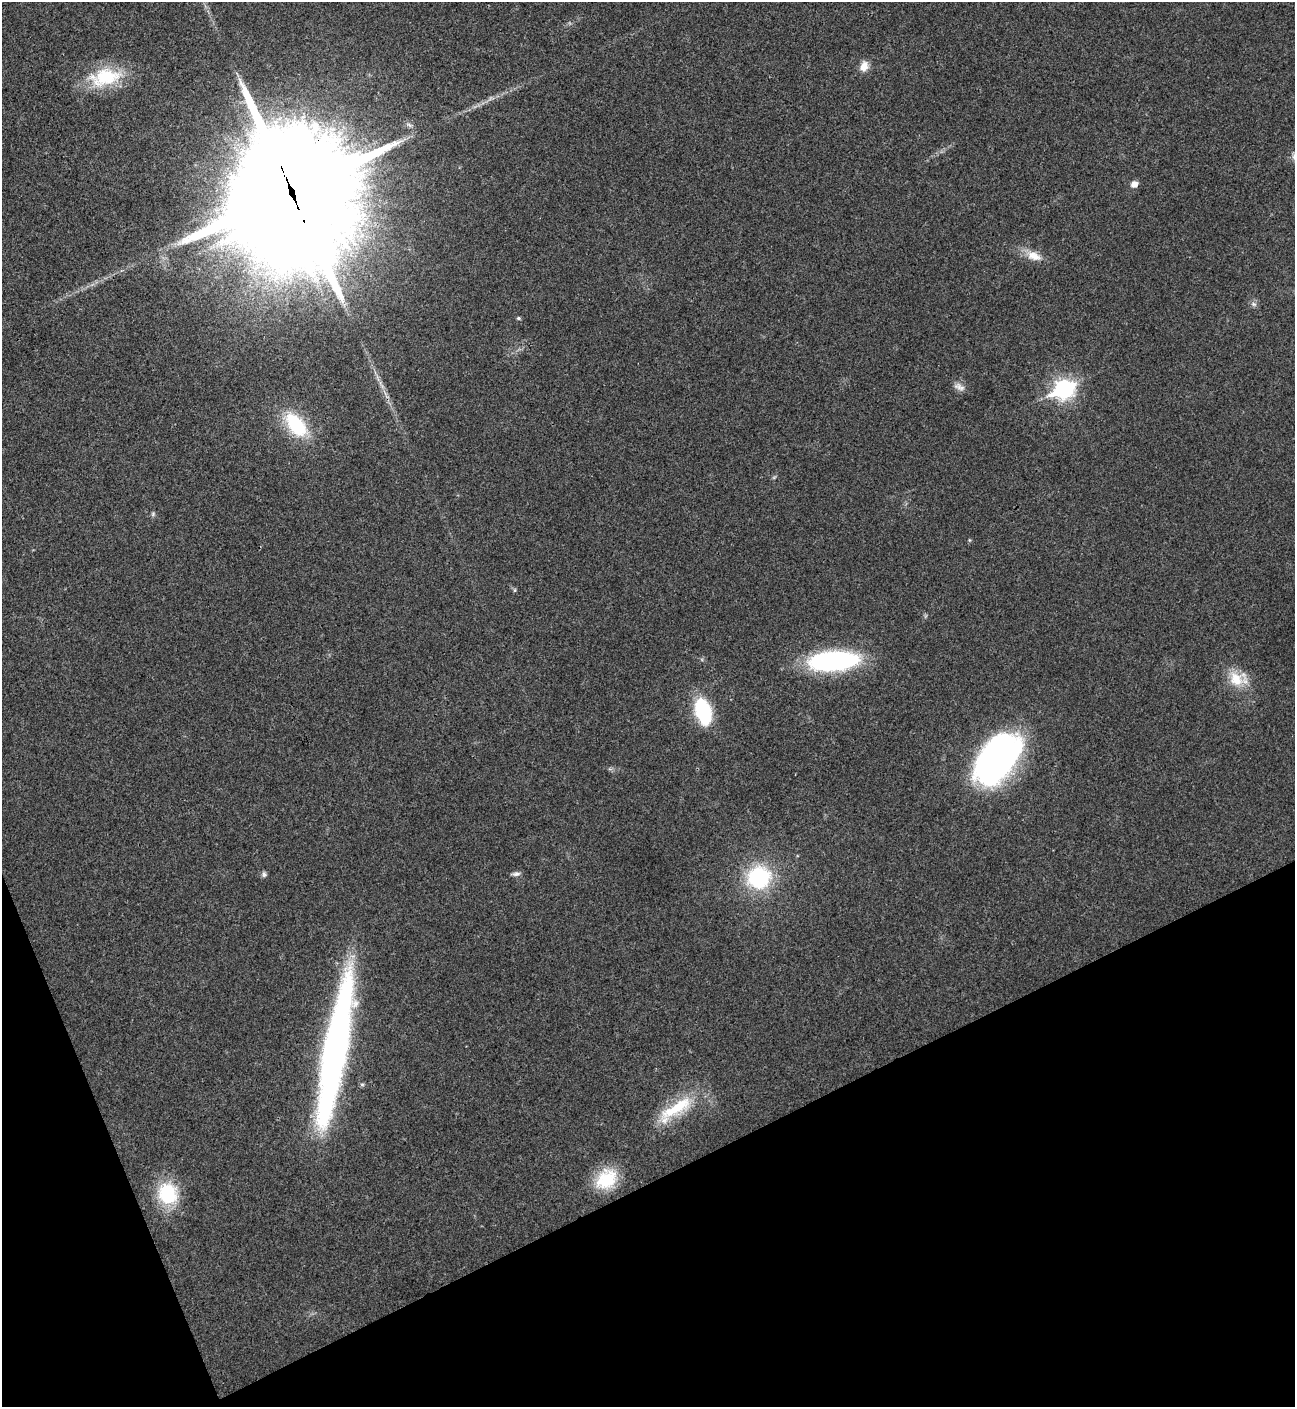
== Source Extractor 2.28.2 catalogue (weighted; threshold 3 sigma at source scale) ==
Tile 14 of 4 x 4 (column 2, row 4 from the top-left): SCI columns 1582-2874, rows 3-1407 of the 5617 x 5629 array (HDU 1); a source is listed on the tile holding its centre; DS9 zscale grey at full resolution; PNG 1297 x 1409 px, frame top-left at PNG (2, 2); no overlay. Shown black and unused: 20% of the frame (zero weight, under 3 of 4 exposures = <1% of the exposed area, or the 3 px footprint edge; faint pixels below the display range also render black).
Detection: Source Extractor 2.28.2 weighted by HDU 2 'WHT'; one run over the whole footprint, this tile lists its part. Background 0.0203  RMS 0.004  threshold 0.0181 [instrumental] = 3 sigma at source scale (4.5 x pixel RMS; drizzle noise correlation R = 1.50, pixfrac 1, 0.05/0.05 arcsec/px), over >= 5 px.
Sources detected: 29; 1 too faint to see at this stretch — not listed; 1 inside a brighter listed object's ellipse — not listed separately; the other 27 listed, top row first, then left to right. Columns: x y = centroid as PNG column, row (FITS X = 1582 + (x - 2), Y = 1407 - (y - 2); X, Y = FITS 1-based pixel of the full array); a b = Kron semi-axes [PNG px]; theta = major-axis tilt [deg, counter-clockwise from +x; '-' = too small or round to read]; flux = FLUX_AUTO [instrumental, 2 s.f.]
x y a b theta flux
864 66 14 11 67 4
105 77 45 23 11 25
1134 184 6 6 - 3.4
291 192 46 41 -85 16000
1034 256 23 12 -21 6.4
1253 304 9 6 -27 1.3
518 318 5 4 - 0.71
381 385 17 5 -63 2.9
959 387 16 9 -27 2.7
1064 389 10 8 25 180
296 425 32 17 -50 27
774 477 7 4 37 0.54
153 514 7 6 - 0.77
969 540 6 4 -89 0.46
515 590 6 4 90 0.56
833 661 45 17 4 85
1238 679 28 19 -13 12
703 711 25 14 -73 34
997 759 47 27 53 190
264 874 7 6 - 1.1
516 874 12 5 6 1.5
759 877 24 22 24 40
335 1050 140 20 80 230
362 1084 6 4 0 0.7
675 1109 58 17 33 22
606 1179 27 21 43 17
168 1193 22 20 -76 28
Overlapping masked pixels (flux is a lower limit): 1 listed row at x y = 291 192